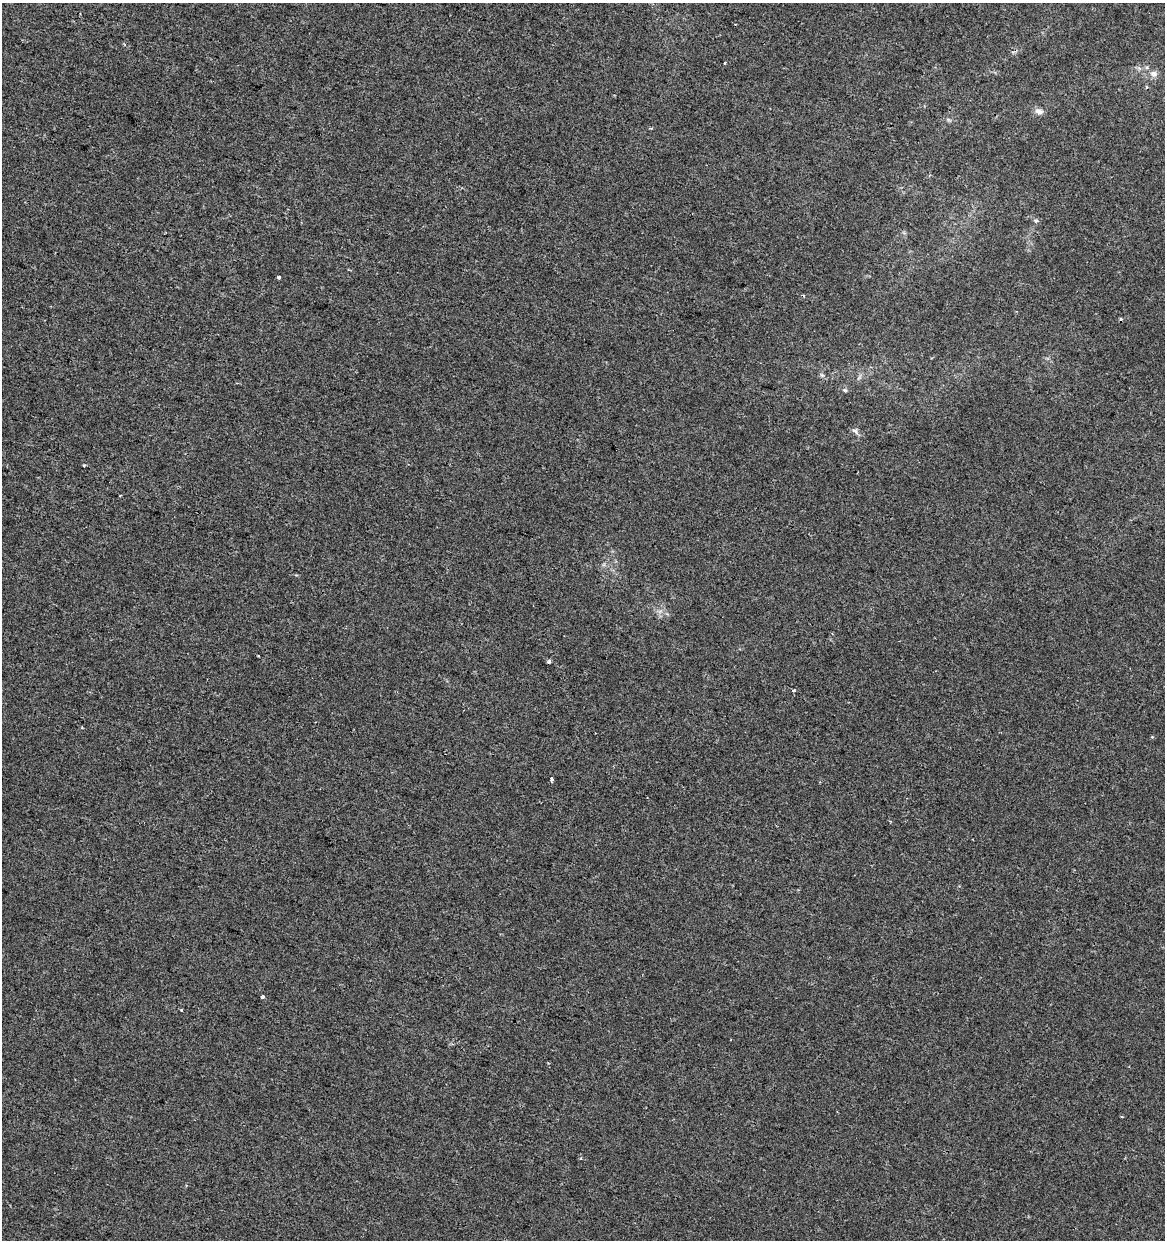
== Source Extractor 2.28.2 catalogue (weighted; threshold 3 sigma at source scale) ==
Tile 11 of 4 x 4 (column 3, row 3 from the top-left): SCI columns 2610-3772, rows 1239-2476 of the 5158 x 4958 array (HDU 1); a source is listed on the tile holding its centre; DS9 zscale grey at full resolution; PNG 1167 x 1242 px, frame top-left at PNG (2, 3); no overlay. Shown black and unused: <1% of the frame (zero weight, under 2 of 3 exposures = <1% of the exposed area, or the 3 px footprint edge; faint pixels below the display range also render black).
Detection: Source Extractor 2.28.2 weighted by HDU 2 'WHT'; one run over the whole footprint, this tile lists its part. Background -5.27e-04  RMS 0.0042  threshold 0.019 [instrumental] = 3 sigma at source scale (4.5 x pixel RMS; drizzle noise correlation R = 1.50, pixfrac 1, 0.0396/0.0396 arcsec/px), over >= 5 px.
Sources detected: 20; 3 cosmic-ray / hot-pixel residue — not listed; the other 17 listed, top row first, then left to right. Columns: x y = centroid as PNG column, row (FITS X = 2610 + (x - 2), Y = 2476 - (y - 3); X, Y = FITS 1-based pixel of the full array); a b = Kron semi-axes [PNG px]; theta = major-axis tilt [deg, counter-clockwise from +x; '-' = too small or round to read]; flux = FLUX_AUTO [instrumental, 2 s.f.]
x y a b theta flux
724 63 3 3 - 0.44
1154 73 10 7 -1 2.1
1146 87 4 4 - 0.61
1039 111 12 7 -15 2
1036 221 7 4 -8 0.66
279 277 4 3 - 1
822 375 5 5 - 0.64
845 390 6 5 - 0.71
855 431 9 5 -45 1.3
84 465 3 3 - 0.74
549 662 4 4 - 0.75
794 691 4 3 - 0.74
552 779 4 3 - 3.3
262 997 3 3 - 1.4
181 1010 3 2 - 0.67
1122 1117 3 3 - 0.41
581 1158 4 3 - 0.47